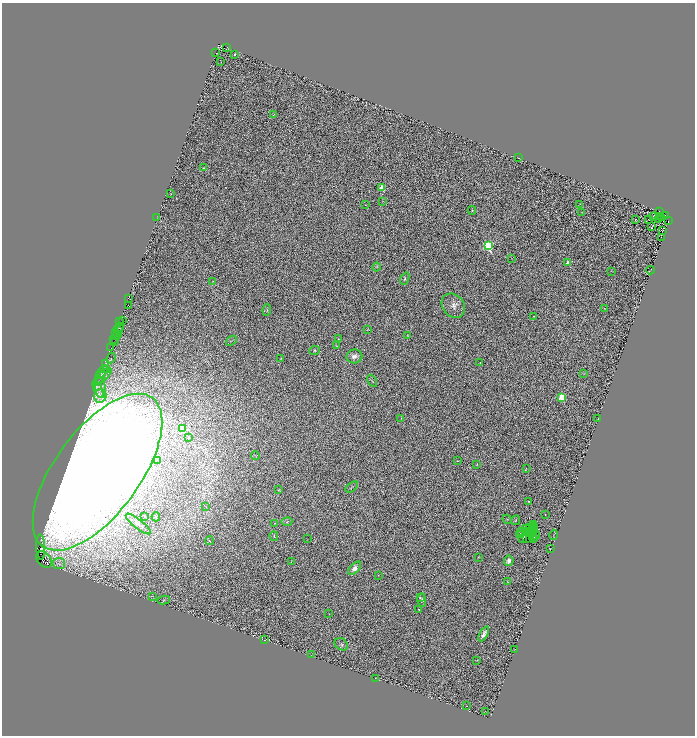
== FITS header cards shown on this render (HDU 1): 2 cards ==
NAXIS1  =                 1385
NAXIS2  =                 1467

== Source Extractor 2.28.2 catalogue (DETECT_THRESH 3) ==
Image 1385 x 1467 px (HDU 1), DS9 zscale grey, zoomed out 1/2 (1 PNG px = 2 x 2 image px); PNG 697 x 738 px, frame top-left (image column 1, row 1466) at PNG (2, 3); each listed source drawn as its Kron ellipse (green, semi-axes under 4 px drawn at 4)
Background 1.43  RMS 0.28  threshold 0.838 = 3 sigma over >= 5 px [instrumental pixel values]
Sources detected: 186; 46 cannot appear on this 1/2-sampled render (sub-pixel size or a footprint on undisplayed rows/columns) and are neither listed nor drawn; the other 140 listed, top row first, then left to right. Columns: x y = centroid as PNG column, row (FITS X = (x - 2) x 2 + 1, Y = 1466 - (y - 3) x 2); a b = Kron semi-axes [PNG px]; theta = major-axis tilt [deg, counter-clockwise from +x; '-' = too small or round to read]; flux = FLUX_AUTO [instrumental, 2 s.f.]
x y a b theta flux
227 47 3 2 - 200
216 53 2 1 - 690
235 54 2 2 - 46
221 62 2 1 - 18
273 115 4 3 - 47
519 158 2 1 - 18
204 168 4 3 - 51
382 187 3 2 - 2100
171 194 3 1 - 12
382 201 2 1 - 13
579 204 3 1 - 21
365 205 2 1 - 15
472 210 4 3 - 35
659 212 2 1 - 16
582 213 3 2 - 22
665 215 2 1 - 210
653 216 2 2 - 23
157 217 3 1 - 16
660 217 2 1 - 18
662 218 3 1 - 11
635 220 2 1 - 14
649 220 2 1 - 19
659 220 2 1 - 8.3
668 221 2 1 - 980
652 227 2 1 - 15
662 230 2 1 - 11
661 238 3 1 - 17
488 246 3 3 - 13000
512 259 3 2 - 22
568 263 2 2 - 1100
377 267 4 3 - 71
650 270 4 1 - 22
612 271 2 1 - 18
405 279 6 4 67 110
213 281 3 3 - 46
128 298 2 1 - 75
129 306 2 1 - 420
453 306 13 10 -49 450
604 308 3 3 - 37
267 310 6 3 82 65
534 316 2 2 - 28
122 320 3 1 - 330
120 321 2 1 - 160
119 327 5 2 - 690
367 329 4 2 - 32
118 330 3 1 - 570
116 332 2 1 - 160
117 335 2 1 - 34
407 336 3 2 - 30
117 337 3 1 - 160
113 339 2 1 - 51
339 339 2 2 - 23
231 341 6 2 37 37
115 342 2 1 - 87
337 346 4 3 - 36
110 348 2 2 - 120
314 350 5 4 - 98
354 356 8 7 - 320
111 358 5 2 - 47
281 358 3 3 - 39
480 363 2 2 - 57
105 364 2 1 - 20
106 369 3 2 - 38
102 372 7 3 48 72
583 374 3 2 - 21
100 377 7 4 64 89
102 377 12 4 42 210
372 381 7 4 -60 100
100 388 10 5 -82 270
98 390 9 2 -68 99
100 396 7 6 - 250
562 397 3 3 - 3200
401 418 3 2 - 28
598 419 2 1 - 410
182 429 3 3 - 2500
188 438 3 2 - 65
255 456 4 1 - 21
158 460 2 2 - 47
457 461 2 2 - 24
477 464 3 2 - 31
526 468 2 1 - 14
97 472 92 42 53 160000
352 487 7 2 38 58
278 490 4 3 - 44
528 501 3 2 - 48
206 507 3 2 - 28
545 515 2 2 - 29
145 516 3 2 - 34
156 517 4 2 - 37
507 519 5 3 - 42
515 520 5 3 - 55
287 522 5 3 - 80
274 523 3 2 - 37
138 524 16 4 -38 220
534 525 3 2 - 98
530 527 3 1 - 28
532 527 2 1 - 34
534 528 2 1 - 26
526 529 2 1 - 25
533 530 5 1 - 76
535 530 2 1 - 31
522 531 4 3 - 4.1
526 531 3 1 - 81
528 533 2 1 - 50
520 534 3 1 - 13
531 534 2 2 - 11
536 535 4 1 - 7.5
554 535 5 1 - 20
274 536 4 4 - 71
533 536 2 1 - 3.5
307 539 2 1 - 13
523 539 2 1 - 13
526 539 3 1 - 35
534 539 2 2 - 32
209 541 4 3 - 45
41 547 12 4 -87 1400
550 549 2 1 - 82
478 557 2 1 - 24
44 560 9 6 -48 5400
509 561 5 4 - 320
291 562 2 1 - 15
59 564 6 5 - 200
355 568 8 4 48 340
378 575 3 2 - 25
507 582 3 2 - 21
152 596 3 1 - 17
420 598 4 3 - 47
164 600 6 3 11 74
422 600 6 3 -89 130
419 609 2 2 - 90
328 613 2 1 - 13
484 634 8 3 61 240
265 640 2 1 - 14
341 644 7 5 -33 130
514 649 2 1 - 21
311 655 2 1 - 15
477 660 2 2 - 29
375 678 3 2 - 17
466 706 2 1 - 130
485 711 2 1 - 12
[46 sub-pixel or undisplayed-footprint detections neither listed nor drawn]